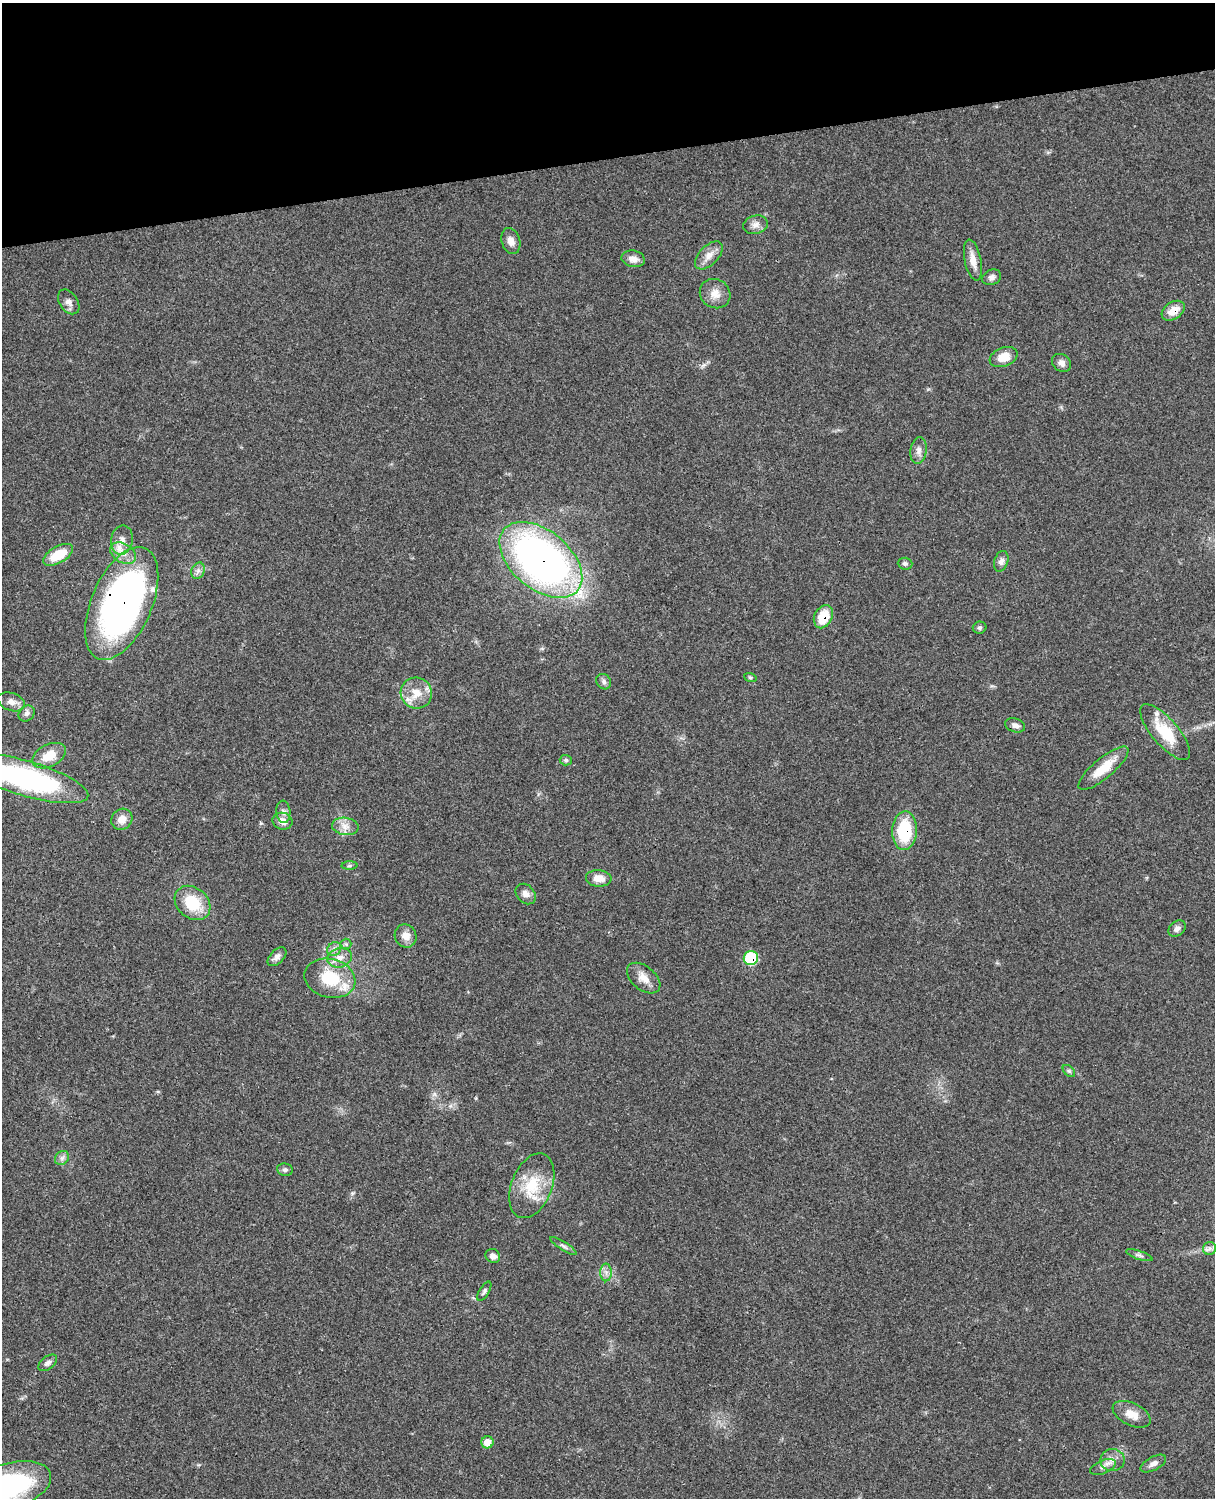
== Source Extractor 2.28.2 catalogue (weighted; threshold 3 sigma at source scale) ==
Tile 3 of 4 x 3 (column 3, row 1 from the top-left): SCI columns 2547-3759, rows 3268-4763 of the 5092 x 4924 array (HDU 1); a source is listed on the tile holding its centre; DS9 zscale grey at full resolution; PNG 1217 x 1500 px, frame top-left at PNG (2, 3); each listed source drawn as its Kron ellipse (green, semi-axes under 4 px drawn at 4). Shown black and unused: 10% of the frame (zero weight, under 3 of 4 exposures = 6% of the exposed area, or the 3 px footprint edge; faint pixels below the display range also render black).
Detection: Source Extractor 2.28.2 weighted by HDU 2 'WHT'; one run over the whole footprint, this tile lists its part. Background 0.0791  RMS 0.0058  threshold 0.026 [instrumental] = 3 sigma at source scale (4.5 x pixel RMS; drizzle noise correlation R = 1.50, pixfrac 1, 0.05/0.05 arcsec/px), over >= 5 px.
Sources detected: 69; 1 inside a brighter listed object's ellipse — not listed separately; the other 68 listed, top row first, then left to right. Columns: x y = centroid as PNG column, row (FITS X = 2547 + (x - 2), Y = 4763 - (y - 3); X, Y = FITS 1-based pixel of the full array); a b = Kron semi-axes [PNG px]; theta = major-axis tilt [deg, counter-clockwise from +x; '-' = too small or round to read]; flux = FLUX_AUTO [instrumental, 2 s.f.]
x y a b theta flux
756 225 12 9 16 3.4
511 241 13 9 -73 4
709 255 17 9 45 5.2
633 259 12 8 -11 4.3
973 260 21 8 -78 6.2
992 277 10 7 24 2.3
715 294 16 14 -33 6.2
69 302 14 9 -55 3.3
1173 311 13 8 33 7.6
1004 357 14 9 21 8.5
1061 363 10 8 -39 3
919 451 13 8 83 3.3
122 540 14 11 79 5.1
123 553 14 9 -31 6
58 555 17 8 29 15
541 560 48 29 -40 290
1001 561 10 7 71 2.7
905 564 7 6 - 1.4
198 571 8 6 68 2.1
122 603 60 30 66 240
823 617 12 9 63 13
980 628 7 6 - 1.2
750 677 6 4 -19 0.82
604 682 8 7 - 1.8
416 693 16 15 - 10
11 702 14 9 -19 4
27 713 9 7 45 2.2
1015 725 10 7 -18 2.5
1165 732 35 13 -49 19
49 756 18 11 26 12
566 760 6 5 - 1.1
1103 768 31 10 40 14
26 778 65 17 -16 120
283 812 11 7 -86 2.2
122 819 11 10 - 5.4
283 821 10 8 -14 5.2
345 826 13 8 -8 4.7
904 831 19 12 87 29
350 865 8 4 1 0.95
599 878 13 8 -4 6.2
526 894 11 8 -48 3.7
193 903 19 15 -40 20
1177 929 9 7 40 2.4
406 936 12 10 -59 5.5
346 944 5 5 - 1
334 949 8 6 46 2.1
277 957 11 6 45 2.6
340 958 12 9 16 5.1
751 958 7 7 - 35
330 978 26 19 -14 26
644 978 19 11 -40 6.1
1069 1071 7 4 -44 1
62 1158 8 6 45 1.9
285 1170 8 6 -9 1.4
532 1186 34 20 69 21
563 1246 15 4 -33 1.8
1210 1248 7 6 - 1.8
1139 1255 14 4 -18 1.7
493 1256 7 7 - 2.6
606 1272 9 5 90 2.4
484 1291 11 5 59 1.3
48 1363 11 6 37 2.3
1132 1414 20 11 -26 7.3
487 1442 6 6 - 6.4
1112 1460 12 11 - 4.8
1153 1464 14 6 28 2.9
1103 1467 13 6 23 2.8
10 1486 43 22 16 85
Overlapping masked pixels (flux is a lower limit): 6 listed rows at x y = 1173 311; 541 560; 122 603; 823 617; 904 831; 751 958
Isophote crosses this tile's border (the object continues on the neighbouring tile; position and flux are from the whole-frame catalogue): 2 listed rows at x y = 26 778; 10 1486